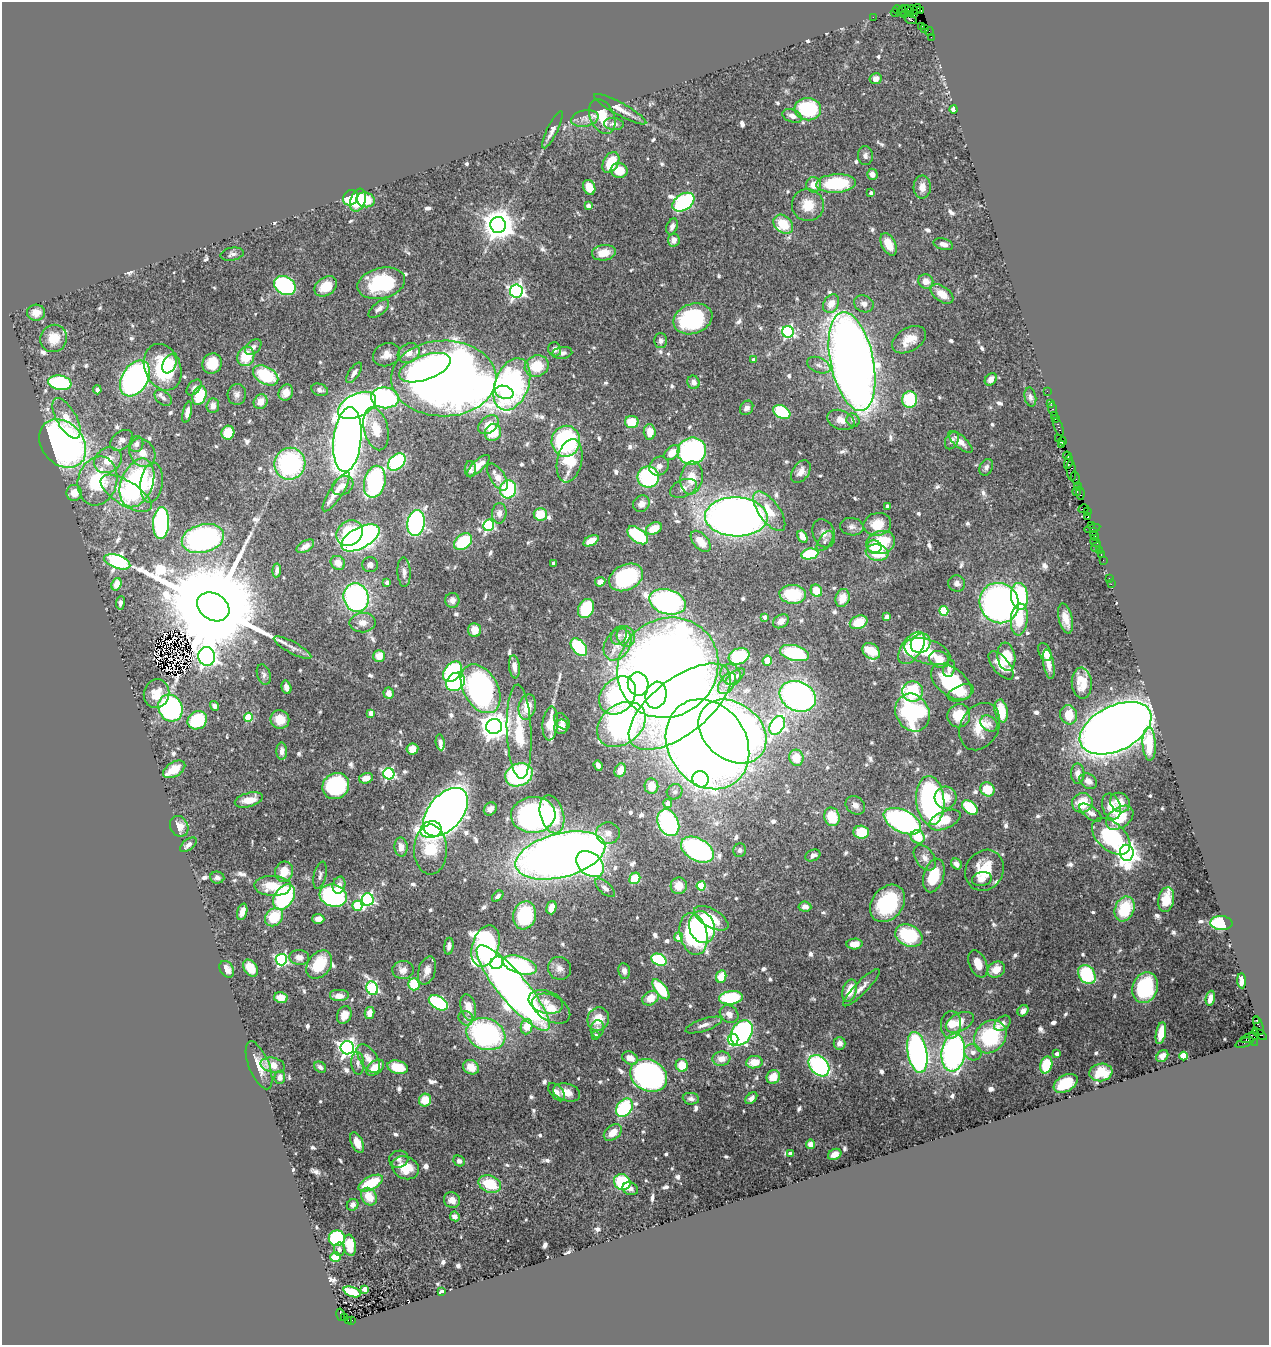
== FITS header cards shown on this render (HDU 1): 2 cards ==
NAXIS1  =                 1267
NAXIS2  =                 1343

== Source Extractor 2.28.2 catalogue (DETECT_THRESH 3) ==
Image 1267 x 1343 px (HDU 1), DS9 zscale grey, 1 PNG px = 1 image px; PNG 1271 x 1347 px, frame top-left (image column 1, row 1343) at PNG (2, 2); each listed source drawn as its Kron ellipse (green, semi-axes under 4 px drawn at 4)
Background 1.19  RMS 0.04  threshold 0.12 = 3 sigma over >= 5 px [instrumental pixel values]
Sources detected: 752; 4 with non-positive FLUX_AUTO (blend fragments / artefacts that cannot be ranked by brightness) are neither listed nor drawn; of the other 748, the 500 brightest by FLUX_AUTO listed and drawn (248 fainter detections omitted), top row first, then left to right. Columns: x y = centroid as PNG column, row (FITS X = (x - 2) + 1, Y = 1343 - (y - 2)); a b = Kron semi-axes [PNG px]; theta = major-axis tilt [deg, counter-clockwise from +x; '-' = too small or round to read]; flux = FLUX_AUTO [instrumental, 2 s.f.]
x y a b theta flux
916 9 5 3 - 81
898 10 5 2 - 110
912 10 5 5 - 52
902 11 5 3 - 190
908 11 7 3 -44 190
921 11 4 3 - 110
896 13 5 3 - 100
905 14 3 3 - 160
914 14 3 3 - 120
873 17 2 2 - 24
911 19 6 3 -25 350
922 26 2 2 - 34
925 28 2 2 - 50
929 32 4 2 - 130
931 37 2 2 - 33
875 79 6 5 - 13
620 109 29 6 -29 25
808 109 13 11 -8 230
954 109 4 4 - 54
792 116 10 6 -21 19
602 117 18 12 -65 84
585 118 14 8 10 18
614 124 10 6 -4 12
552 130 20 5 64 14
865 155 9 7 -85 11
611 162 11 7 62 75
619 170 8 7 - 41
872 174 5 5 - 18
836 183 20 9 4 180
814 185 8 7 - 31
589 187 8 6 -64 43
922 187 11 8 89 26
871 193 4 3 - 9.2
351 198 8 7 - 130
358 200 12 7 71 90
366 200 9 7 -16 57
683 202 12 8 33 540
808 205 16 16 - 53
588 206 4 4 - 16
783 224 11 8 -41 72
498 225 8 8 - 5100
672 226 8 5 67 12
674 240 6 6 - 19
888 244 12 7 -64 47
943 244 10 5 -14 14
604 253 12 7 8 41
232 254 12 6 9 9.9
926 281 7 7 - 23
381 283 24 15 13 190
285 286 11 9 -33 400
326 286 12 8 35 58
516 291 6 6 - 860
942 294 13 7 -36 33
831 304 10 7 59 33
864 304 10 8 -24 14
379 309 12 6 40 12
36 313 9 8 - 28
693 319 20 15 19 270
788 332 6 6 - 510
54 338 14 13 - 49
909 340 18 11 30 46
661 341 7 6 - 11
253 347 9 6 42 10
555 349 7 6 - 11
409 353 11 9 29 26
562 353 10 6 9 11
386 355 14 11 23 24
246 356 10 8 64 84
754 360 4 4 - 15
852 361 50 21 -78 4700
212 363 10 9 - 59
170 364 10 6 66 36
819 365 12 7 -24 14
537 366 12 10 20 83
163 367 24 18 -68 200
425 368 27 12 20 410
354 373 12 5 56 14
266 375 13 8 -29 150
444 378 52 38 1 3900
135 379 19 13 58 830
991 379 7 5 51 16
693 382 7 6 - 15
60 383 11 7 -9 230
512 384 27 17 69 710
194 387 9 5 50 11
97 390 4 4 - 11
320 390 8 6 -20 10
1047 391 2 2 - 46
504 392 9 6 -15 130
286 393 8 7 - 25
237 394 10 9 - 13
199 396 10 6 71 110
1030 397 9 5 -78 9.2
163 398 10 6 -40 9.2
385 398 14 10 -7 540
910 399 8 7 - 160
260 402 7 6 - 27
1050 403 3 3 - 180
357 405 20 11 26 890
213 406 7 6 - 16
747 408 8 6 55 11
1052 409 7 3 -75 200
187 412 11 4 77 17
782 412 9 6 -29 170
1055 415 3 3 - 230
66 418 22 10 -61 44
1056 419 4 3 - 200
841 420 14 9 -20 28
853 420 7 6 - 11
632 422 7 6 - 75
488 425 11 8 38 42
1059 427 9 3 -71 390
376 429 22 12 -77 59
493 432 9 8 - 72
650 432 8 6 -87 40
228 433 7 6 - 58
1059 438 3 2 - 31
122 440 13 8 37 16
347 440 32 14 84 3200
952 440 9 6 62 12
566 441 15 14 - 430
1062 441 4 2 - 130
960 442 15 6 -41 24
63 443 27 20 -49 1100
136 444 8 7 - 15
1062 445 2 2 - 57
692 451 14 13 - 450
142 453 15 12 -56 36
672 453 9 6 41 43
1067 456 4 3 - 130
108 460 14 12 37 46
570 461 22 12 78 100
397 462 10 7 45 290
1068 462 7 4 80 530
290 464 16 15 - 350
478 466 14 5 43 29
659 466 10 8 40 19
986 467 9 6 63 9.9
470 469 8 5 89 10
1071 470 10 4 -86 530
801 472 13 8 55 19
497 477 15 7 -57 29
648 477 11 10 - 300
691 478 16 11 81 57
1075 478 7 3 -76 500
97 481 25 19 74 170
375 482 16 10 77 420
137 483 25 16 69 450
152 483 20 11 82 46
343 486 11 9 31 22
1078 487 4 2 - 88
683 488 14 8 22 17
508 489 9 8 - 210
336 492 23 6 57 31
1076 492 4 3 - 270
74 493 8 7 - 32
126 493 29 12 -32 94
1080 493 7 3 -83 390
641 504 9 7 45 24
887 506 4 3 - 12
1084 509 5 3 - 130
769 511 23 10 -54 62
1087 512 3 2 - 53
499 513 10 7 85 16
540 514 6 6 - 61
736 517 31 19 -1 2300
1088 517 3 3 - 180
161 523 16 8 87 440
416 523 13 8 83 510
877 524 14 11 11 54
489 525 6 5 - 390
1091 525 3 2 - 140
852 527 12 8 -9 14
1092 528 8 3 13 180
654 529 8 5 26 49
1093 532 2 2 - 120
349 533 14 12 35 120
824 533 15 10 -70 18
638 535 12 6 -37 160
1095 536 5 3 - 250
802 537 6 4 -60 25
360 538 21 10 29 1000
203 539 22 14 15 630
591 541 8 5 28 31
701 541 13 7 -49 38
825 541 12 6 55 11
463 542 10 7 41 130
1095 542 6 3 -36 91
881 543 15 11 17 120
305 546 10 5 31 14
874 547 7 6 - 40
1096 547 5 2 - 57
1099 551 3 3 - 190
877 553 11 8 -10 95
810 554 8 5 10 170
1101 554 3 2 - 83
1103 560 2 2 - 68
117 562 14 6 -19 750
338 563 7 6 - 31
553 563 4 3 - 9.6
370 565 8 7 - 13
277 570 7 4 84 10
404 572 15 6 -87 15
626 577 18 12 27 250
1109 578 2 2 - 14
600 582 5 4 - 16
387 583 4 3 - 14
957 583 8 8 - 15
116 584 6 5 - 37
1111 584 2 2 - 23
816 591 6 5 - 54
793 594 13 9 -4 130
1019 596 13 8 -85 220
356 597 14 12 -75 540
842 598 9 7 72 35
452 600 7 7 - 15
667 602 18 12 -16 590
120 603 6 4 82 10
999 603 20 19 - 1300
213 607 17 13 -31 100000
586 609 10 7 62 120
944 611 5 4 - 140
765 617 4 3 - 12
887 617 4 4 - 26
1065 618 15 7 -76 38
1019 619 16 8 85 78
781 621 8 6 33 22
859 622 9 6 23 63
363 623 13 10 2 24
475 630 7 6 - 37
619 635 10 7 62 11
626 636 10 9 - 25
921 643 10 9 - 90
617 644 17 12 57 43
579 647 10 6 -50 180
293 648 21 5 -28 16
912 648 18 10 56 200
871 651 9 7 -39 80
927 652 24 12 -17 82
1045 652 9 6 -66 24
794 653 15 7 -14 230
207 656 9 8 - 1800
379 656 6 5 - 39
739 656 10 7 20 170
1006 657 14 9 -81 99
939 659 10 8 -23 41
767 661 5 4 - 52
1049 664 15 5 -80 24
1001 665 17 8 -51 43
514 667 12 5 -84 20
668 668 52 48 42 3900
949 669 9 5 75 12
452 672 11 8 52 280
731 674 11 10 - 24
264 675 10 6 -72 9.7
735 677 11 5 36 10
456 682 10 8 41 230
951 682 23 14 -37 220
727 683 12 7 56 19
1082 683 15 10 -86 42
638 684 12 10 -76 240
286 687 7 5 -74 15
481 689 26 17 -59 840
913 691 10 10 - 170
388 693 6 5 - 22
961 693 14 7 23 26
156 694 14 12 74 44
618 695 21 16 48 410
656 695 13 10 75 240
798 696 19 14 -25 870
214 706 5 4 - 12
527 707 13 8 76 49
680 707 61 28 38 1300
170 708 14 12 -64 420
1001 711 11 6 -79 71
371 713 4 4 - 30
912 713 19 16 -63 380
1069 715 10 8 -71 58
959 716 12 11 - 69
248 717 4 4 - 110
280 719 9 9 - 44
197 720 10 8 34 150
562 721 9 6 -49 10
550 723 17 7 85 51
621 724 27 19 38 790
989 724 9 7 -39 13
777 725 10 6 61 630
494 726 8 7 - 3700
561 727 7 7 - 25
980 727 25 19 62 69
1116 728 38 22 26 5000
732 731 37 28 -38 1900
519 732 47 12 -87 100
440 742 8 4 -83 14
707 744 47 39 -56 3900
1149 744 17 6 -87 69
412 749 6 6 - 25
282 751 8 5 -88 18
796 758 8 7 - 41
598 765 5 4 - 15
174 769 12 7 31 42
620 770 7 5 67 34
389 774 6 5 - 440
1078 774 10 6 -89 19
519 775 14 11 24 380
366 778 7 5 16 26
700 779 8 8 - 540
1088 781 9 7 -34 18
336 786 14 12 40 340
651 786 7 7 - 40
987 789 7 6 - 61
675 792 8 7 - 11
946 798 11 11 - 43
249 800 14 7 15 41
930 801 24 14 -85 740
1120 802 11 9 -39 32
668 803 4 4 - 31
1082 803 10 9 - 67
855 805 10 8 -39 18
1111 807 13 9 -71 45
970 808 9 6 -42 130
490 809 7 6 - 13
445 812 28 17 50 3000
1091 813 13 6 -36 15
552 814 19 11 -74 120
533 815 22 18 4 720
832 817 9 7 -74 91
1120 818 15 10 35 79
945 820 17 8 23 63
902 821 20 11 -27 610
668 823 14 10 -64 440
179 826 11 9 -63 27
431 830 10 8 13 170
861 832 7 6 - 81
608 833 12 11 - 20
1111 836 23 13 -42 220
918 837 7 6 - 56
188 845 10 5 40 13
401 847 9 6 -87 21
430 850 25 16 89 96
697 850 18 11 -29 500
740 850 7 6 - 10
1127 853 8 7 - 2000
560 855 46 22 14 3400
813 855 8 5 24 13
925 858 14 9 -55 21
590 864 15 11 -41 370
956 864 6 5 - 13
985 870 21 18 59 88
284 872 10 9 - 49
320 875 14 6 77 9.6
934 875 17 10 74 97
217 878 7 6 - 11
635 878 6 5 - 84
982 879 10 7 9 16
339 885 8 6 76 19
273 886 18 10 -2 78
679 886 8 8 - 40
701 886 4 4 - 130
605 888 12 5 -42 11
333 896 14 11 -17 400
498 896 6 4 43 9.4
284 897 14 9 57 300
368 899 6 6 - 510
1166 900 12 8 78 42
887 903 20 15 52 210
357 906 5 5 - 140
805 907 6 5 - 15
551 908 7 5 73 34
1125 909 13 9 68 110
242 912 8 4 73 18
525 915 14 11 74 160
274 917 10 8 48 89
711 918 19 9 -30 77
318 919 6 5 - 23
1221 923 11 7 -4 200
702 927 16 12 -73 660
694 934 21 13 -77 260
909 936 14 10 -26 200
678 937 4 4 - 34
854 944 8 5 3 26
449 946 8 4 83 10
485 946 21 13 72 700
299 957 10 7 -5 16
281 960 6 5 - 480
659 960 8 5 -25 230
497 963 7 6 - 120
978 964 14 8 -67 35
319 965 15 11 52 100
520 965 17 8 -17 440
250 968 9 6 -54 51
559 968 12 11 - 19
227 969 9 6 -57 18
403 970 11 9 2 20
996 970 9 7 35 36
427 971 14 8 73 24
624 971 8 6 -81 12
1087 975 10 8 -56 180
721 977 6 5 - 62
1242 981 7 4 -87 20
414 984 6 5 - 92
1145 987 16 12 72 230
372 988 7 5 -67 380
513 988 54 14 -50 2500
861 988 25 6 46 23
661 989 12 5 -53 130
850 991 11 7 73 45
339 996 10 6 0 22
281 997 7 5 -14 29
651 998 9 6 31 44
731 998 12 6 7 170
1210 998 7 4 78 22
546 1002 17 11 -16 33
438 1003 10 6 -32 320
468 1007 13 7 -78 40
551 1009 20 13 -29 47
1023 1011 6 5 - 15
369 1013 6 5 - 22
729 1014 10 8 -37 18
344 1015 9 7 66 30
466 1018 8 7 - 11
598 1019 12 10 65 53
1257 1020 3 3 - 930
960 1022 15 8 27 46
1002 1023 9 6 40 16
704 1025 19 6 19 18
951 1025 14 10 86 30
1258 1025 10 4 -71 210
527 1027 8 6 82 63
597 1029 9 6 81 9.4
742 1033 13 9 58 570
1161 1033 11 5 78 42
486 1034 20 15 -21 560
1260 1034 8 3 -35 290
596 1036 4 4 - 12
990 1037 18 15 50 210
1249 1038 9 4 18 550
733 1039 6 5 - 210
1254 1039 7 3 -75 340
840 1043 6 6 - 15
1244 1043 9 3 21 310
347 1048 6 6 - 1200
917 1052 21 9 -79 880
953 1052 19 11 84 720
973 1052 9 8 - 14
1057 1054 4 3 - 12
1162 1056 7 5 47 16
1183 1056 4 4 - 100
368 1058 16 8 -55 22
630 1058 8 6 -27 28
721 1059 9 7 6 26
754 1062 8 6 8 40
358 1063 11 6 -85 10
259 1065 25 10 -68 38
273 1065 12 7 -11 33
682 1065 6 6 - 51
1046 1065 8 6 74 92
819 1066 12 8 -47 440
320 1067 6 5 - 9.3
398 1067 10 6 -13 57
471 1067 8 7 - 30
375 1068 10 6 37 46
1101 1072 11 8 9 88
649 1075 19 15 -29 760
280 1077 7 5 85 14
773 1077 7 6 - 36
1066 1083 13 8 31 89
557 1092 11 6 -49 13
567 1092 14 8 -15 35
751 1098 7 4 46 11
691 1099 8 6 -8 9.8
425 1100 6 6 - 49
624 1108 10 7 53 220
613 1133 10 7 39 32
357 1143 11 6 -66 29
811 1144 5 4 - 22
790 1154 4 4 - 19
835 1154 7 5 26 15
399 1159 10 8 18 12
459 1161 6 5 - 10
405 1168 14 11 -25 71
622 1182 8 7 - 150
371 1183 13 6 27 120
490 1184 12 8 -22 97
630 1189 8 6 -22 12
369 1197 9 7 -58 52
452 1200 8 7 - 24
353 1205 6 5 - 11
455 1216 5 4 - 13
337 1238 8 8 - 300
350 1245 11 6 -83 57
339 1249 7 5 -85 9.4
335 1257 5 4 - 71
365 1289 4 4 - 45
352 1292 9 5 -20 110
442 1292 4 3 - 30
341 1315 6 3 -75 280
344 1318 4 3 - 74
348 1320 3 2 - 190
352 1320 2 2 - 160
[248 fainter detections neither listed nor drawn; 4 non-positive-flux detections neither listed nor drawn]